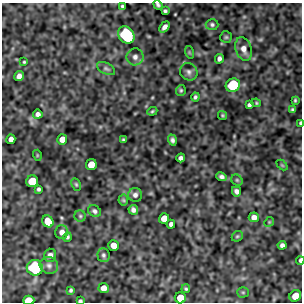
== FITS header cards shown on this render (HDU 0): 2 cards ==
NAXIS1  =                  300
NAXIS2  =                  300

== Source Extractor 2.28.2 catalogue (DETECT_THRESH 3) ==
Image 300 x 300 px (HDU 0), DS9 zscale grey, 1 PNG px = 1 image px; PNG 304 x 304 px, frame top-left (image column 1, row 300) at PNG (2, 3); each listed source drawn as its Kron ellipse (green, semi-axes under 4 px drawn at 4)
Background 0.0115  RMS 0.37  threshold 1.1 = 3 sigma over >= 5 px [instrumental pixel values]
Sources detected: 68; all 68 listed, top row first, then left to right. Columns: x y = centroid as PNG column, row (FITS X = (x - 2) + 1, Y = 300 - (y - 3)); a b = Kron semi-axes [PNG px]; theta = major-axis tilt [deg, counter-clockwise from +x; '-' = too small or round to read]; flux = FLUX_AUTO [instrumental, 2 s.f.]
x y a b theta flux
158 5 5 3 - 49
122 6 3 3 - 41
165 11 4 4 - 44
212 25 6 5 - 53
165 27 6 4 50 100
126 35 9 7 -52 2000
226 37 6 5 - 38
244 49 12 8 -72 180
189 52 6 4 -72 29
135 57 8 8 - 110
219 59 5 4 - 73
24 62 3 3 - 27
106 69 10 5 -26 63
189 72 9 8 - 91
19 76 5 4 - 130
233 85 7 6 - 1200
181 90 5 5 - 37
195 97 4 3 - 47
295 100 3 3 - 30
256 103 5 4 - 30
249 105 4 4 - 55
292 109 4 4 - 37
152 111 5 4 - 34
38 114 4 4 - 98
223 115 4 4 - 33
300 123 4 2 - 48
11 139 5 4 - 120
62 139 5 5 - 210
123 140 3 3 - 32
172 140 5 4 - 66
37 155 5 3 - 20
181 158 4 4 - 70
91 165 5 5 - 370
282 165 6 4 -45 27
222 177 5 4 - 70
237 180 6 5 - 36
32 181 6 6 - 580
76 184 6 4 -63 35
39 189 4 3 - 47
236 191 5 4 - 85
135 195 7 7 - 90
123 200 5 5 - 34
133 210 5 4 - 81
95 211 7 5 -34 69
80 216 5 5 - 42
254 217 5 5 - 130
164 218 5 5 - 320
48 221 6 5 - 430
269 222 5 4 - 28
171 224 4 4 - 81
62 232 7 6 - 150
237 236 6 5 - 36
67 237 5 4 - 45
113 245 5 5 - 220
282 245 4 4 - 78
50 255 6 6 - 96
103 255 7 6 - 58
300 260 4 3 - 52
49 265 9 8 - 100
35 268 8 7 - 2000
104 288 5 5 - 200
186 289 4 3 - 35
71 290 4 3 - 40
243 292 5 5 - 36
295 296 6 5 - 240
180 298 5 5 - 400
29 300 5 4 - 450
80 301 4 3 - 52
At the frame edge (FLAGS 8, measured only in part): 6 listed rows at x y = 158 5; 300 123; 300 260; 180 298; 29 300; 80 301